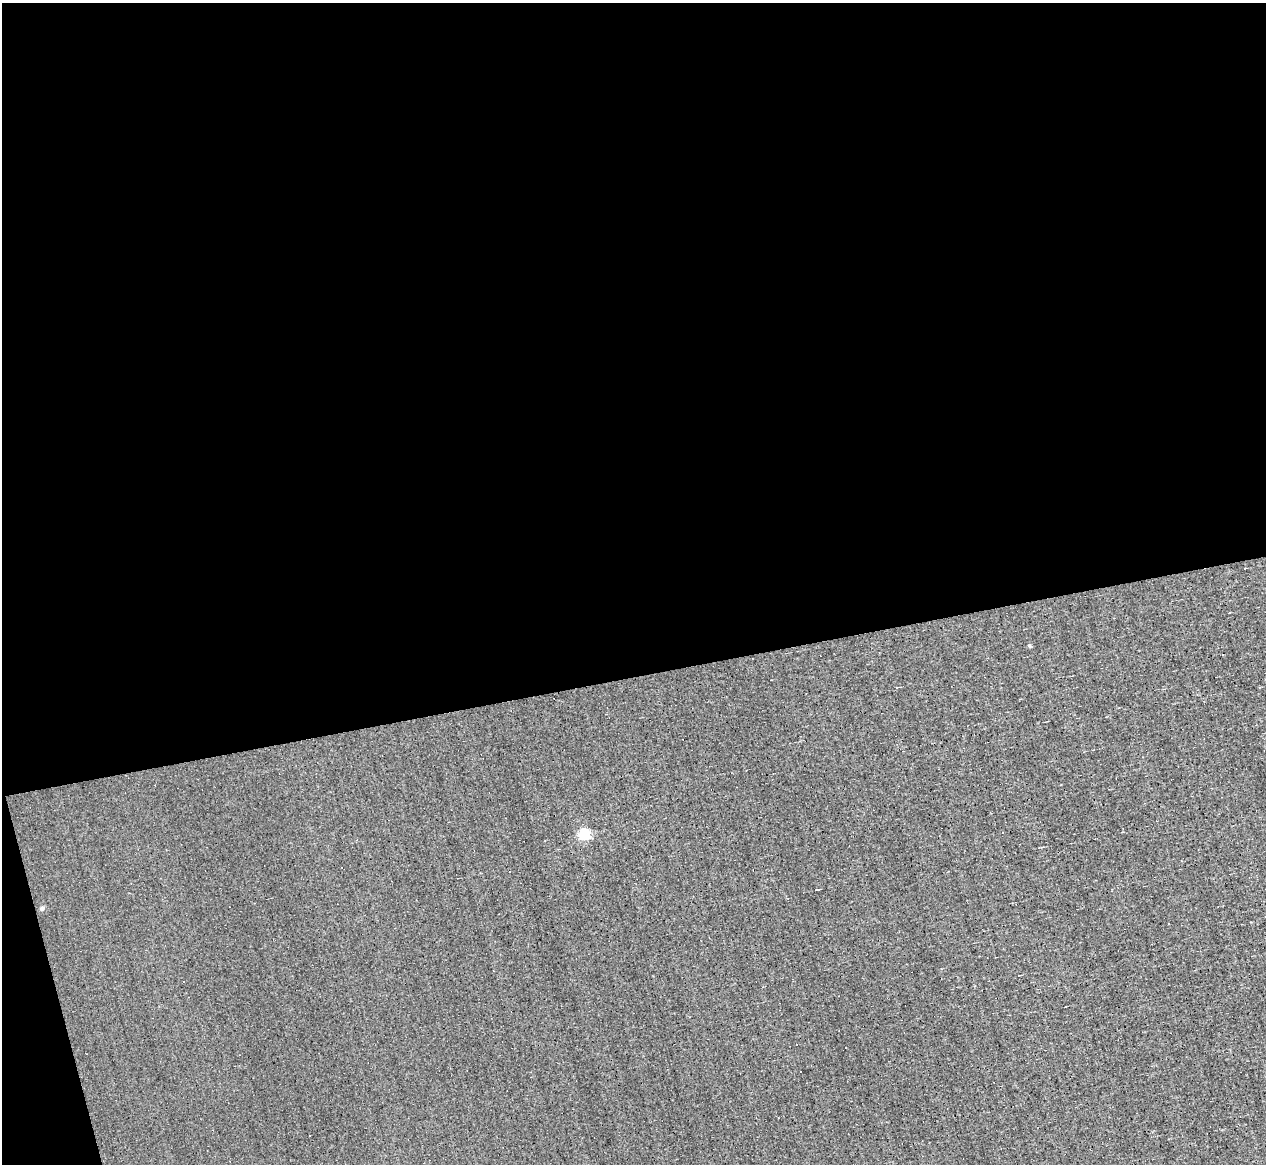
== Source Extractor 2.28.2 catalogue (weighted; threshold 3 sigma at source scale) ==
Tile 1 of 4 x 4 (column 1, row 1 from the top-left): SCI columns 1-1264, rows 3731-4892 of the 5057 x 5015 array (HDU 1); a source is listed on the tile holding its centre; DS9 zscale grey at full resolution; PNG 1268 x 1166 px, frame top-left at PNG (2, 3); no overlay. Shown black and unused: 59% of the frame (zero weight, under 3 of 4 exposures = <1% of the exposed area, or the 3 px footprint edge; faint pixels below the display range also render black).
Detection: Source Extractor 2.28.2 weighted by HDU 2 'WHT'; one run over the whole footprint, this tile lists its part. Background -0.00238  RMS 0.051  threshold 0.228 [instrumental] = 3 sigma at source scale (4.5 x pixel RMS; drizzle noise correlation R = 1.50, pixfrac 1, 0.05/0.05 arcsec/px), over >= 5 px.
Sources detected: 9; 3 cosmic-ray / hot-pixel residue — not listed; the other 6 listed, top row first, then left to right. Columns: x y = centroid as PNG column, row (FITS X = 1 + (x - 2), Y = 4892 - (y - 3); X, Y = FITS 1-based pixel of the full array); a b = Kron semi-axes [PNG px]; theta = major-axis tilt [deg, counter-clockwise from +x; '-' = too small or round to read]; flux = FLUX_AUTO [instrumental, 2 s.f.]
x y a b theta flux
1245 568 3 3 - 17
1029 646 4 3 - 8.6
1002 833 3 2 - 6.5
584 835 5 5 - 570
42 908 5 5 - 15
796 1045 2 2 - 4.4